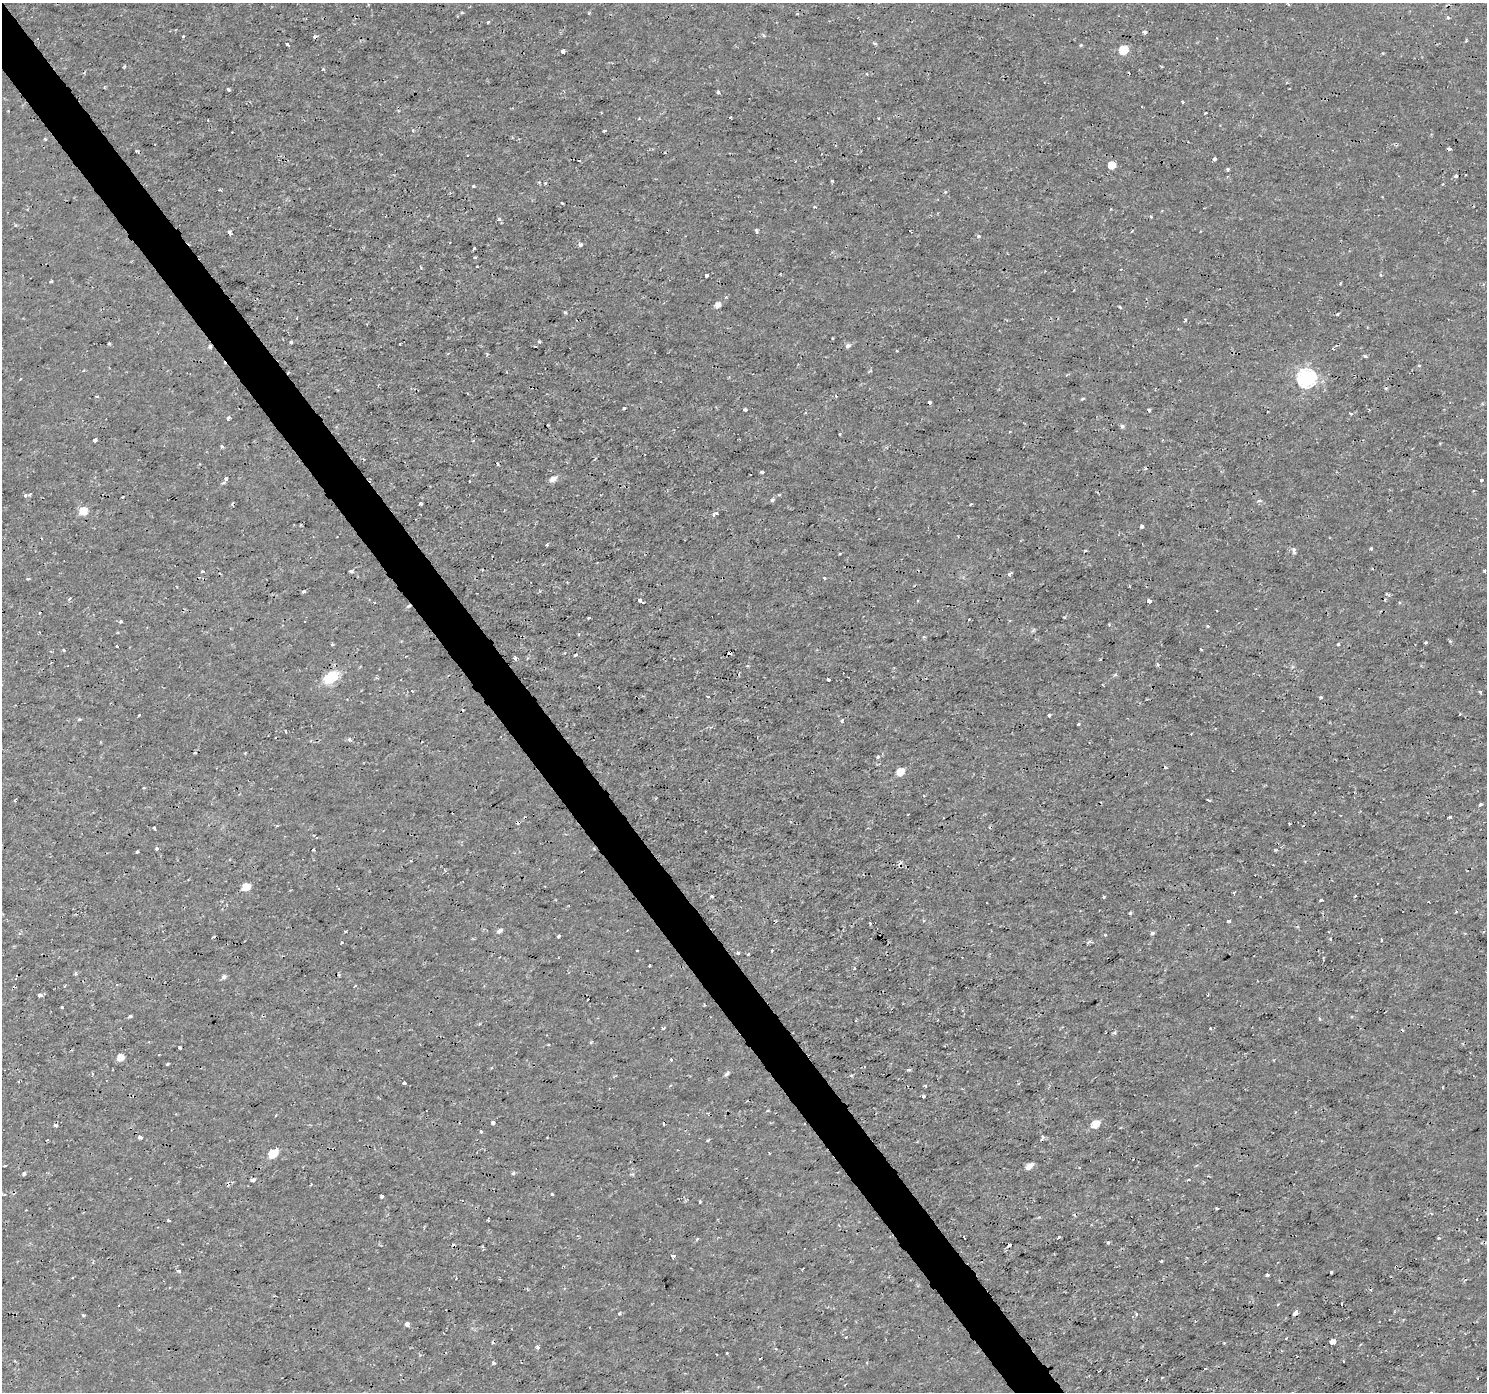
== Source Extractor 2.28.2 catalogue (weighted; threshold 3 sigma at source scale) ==
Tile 11 of 4 x 4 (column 3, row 3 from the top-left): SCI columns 2975-4459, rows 1578-2967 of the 5945 x 5874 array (HDU 1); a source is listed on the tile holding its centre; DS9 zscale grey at full resolution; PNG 1489 x 1394 px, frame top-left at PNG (2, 3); no overlay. Shown black and unused: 3% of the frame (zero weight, under 2 of 3 exposures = <1% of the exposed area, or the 3 px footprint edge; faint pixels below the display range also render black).
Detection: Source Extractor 2.28.2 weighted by HDU 2 'WHT'; one run over the whole footprint, this tile lists its part. Background 4.34e-04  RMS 0.0011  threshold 0.00505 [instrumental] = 3 sigma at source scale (4.5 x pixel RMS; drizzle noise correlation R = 1.50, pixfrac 1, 0.0396/0.0396 arcsec/px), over >= 5 px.
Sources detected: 271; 30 cosmic-ray / hot-pixel residue — not listed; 1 inside a brighter listed object's ellipse — not listed separately; the other 240 listed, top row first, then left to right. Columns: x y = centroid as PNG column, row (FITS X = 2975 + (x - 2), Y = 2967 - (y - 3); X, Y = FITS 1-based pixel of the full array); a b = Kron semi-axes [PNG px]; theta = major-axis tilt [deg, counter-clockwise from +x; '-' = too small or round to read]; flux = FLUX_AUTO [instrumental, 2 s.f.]
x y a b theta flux
1288 4 3 3 - 0.13
797 14 4 3 - 0.088
1448 17 4 4 - 0.17
488 22 3 3 - 0.34
1145 32 4 3 - 0.56
183 36 3 2 - 0.12
1466 40 4 3 - 0.1
874 43 5 4 - 0.14
287 44 3 3 - 0.29
1081 45 4 4 - 0.1
1123 50 6 6 - 4.2
563 51 4 4 - 1
1383 53 3 3 - 0.089
125 66 4 3 - 0.13
323 69 4 4 - 0.14
867 74 4 3 - 0.16
228 89 3 3 - 0.36
718 92 3 3 - 0.32
1183 102 3 3 - 0.43
1205 113 3 3 - 0.14
413 130 4 3 - 0.13
604 131 3 3 - 0.2
45 139 3 3 - 0.18
1449 149 4 3 - 0.2
1214 159 3 3 - 0.43
579 161 3 2 - 0.1
1112 165 5 5 - 1.6
1228 169 4 3 - 0.19
1465 175 2 2 - 0.11
1456 176 4 3 - 0.45
832 180 3 3 - 0.18
545 183 3 3 - 0.16
474 186 3 3 - 0.3
945 192 5 4 - 0.12
562 203 3 3 - 0.14
1150 216 3 3 - 0.14
499 219 3 3 - 1.1
756 231 5 3 - 0.32
1132 231 4 2 - 0.11
229 232 5 4 - 0.6
978 236 4 4 - 0.22
450 242 2 2 - 0.072
580 245 5 4 - 0.39
474 248 3 3 - 0.4
474 257 3 3 - 0.28
1121 269 2 2 - 0.14
706 275 3 3 - 0.26
51 281 3 3 - 0.42
718 305 5 5 - 0.65
1120 307 4 2 - 0.23
565 312 5 3 - 0.13
1337 314 4 3 - 0.18
1185 320 3 3 - 0.19
539 341 3 3 - 0.17
291 342 3 3 - 0.25
109 344 3 3 - 0.27
847 346 6 6 - 0.28
210 347 4 4 - 0.34
1365 356 5 4 - 0.15
1419 365 4 3 - 0.12
83 371 4 3 - 0.11
1307 378 8 8 - 31
97 396 4 2 - 0.14
836 396 4 3 - 0.11
1082 399 4 3 - 0.14
929 402 4 3 - 0.3
624 408 3 3 - 0.14
745 409 3 3 - 0.51
1149 410 4 3 - 0.32
1351 414 4 3 - 0.18
228 418 5 3 - 0.19
1122 426 5 5 - 0.23
840 434 3 3 - 0.15
95 440 4 3 - 0.67
1163 440 3 2 - 0.11
222 447 4 3 - 0.21
1146 468 3 3 - 0.17
762 472 3 3 - 0.29
226 479 4 4 - 0.5
553 479 9 6 26 0.59
1481 480 3 3 - 0.23
469 481 3 2 - 0.19
25 496 5 4 - 0.21
122 497 2 2 - 0.089
772 500 5 4 - 0.2
1259 501 6 4 -5 0.23
421 504 4 3 - 0.17
971 504 2 2 - 0.11
83 511 8 6 33 1.5
715 514 8 3 34 0.32
1142 526 4 3 - 0.47
547 545 3 3 - 0.17
1371 548 3 3 - 0.39
1085 550 3 2 - 0.12
1294 550 7 3 -82 0.37
482 570 2 2 - 0.1
1484 570 3 3 - 0.19
202 571 3 3 - 0.17
351 571 4 3 - 0.19
1010 574 7 4 38 0.19
824 578 4 3 - 0.14
28 579 4 2 - 0.18
304 592 3 3 - 0.3
70 599 4 3 - 0.22
640 600 4 3 - 0.73
1149 601 4 3 - 0.61
374 602 3 2 - 0.078
643 603 3 2 - 0.083
409 606 5 4 - 0.17
589 618 3 2 - 0.23
969 620 3 2 - 0.13
121 622 3 3 - 0.49
1208 626 3 2 - 0.21
40 632 3 2 - 0.08
924 637 4 4 - 0.16
1426 642 3 3 - 0.19
332 644 3 3 - 0.16
1338 644 4 3 - 0.11
117 646 4 3 - 0.76
1201 649 3 2 - 0.17
63 650 3 3 - 0.16
51 651 3 3 - 0.17
575 655 4 2 - 0.17
516 658 3 3 - 0.69
1100 659 3 2 - 0.12
331 677 8 6 33 9.8
829 680 3 3 - 0.57
412 691 3 2 - 0.082
1480 692 3 3 - 0.21
708 697 3 2 - 0.11
1321 697 4 3 - 0.17
1460 714 3 2 - 0.1
139 715 3 2 - 0.18
1049 715 3 3 - 0.18
79 719 5 3 - 0.17
842 721 4 3 - 0.2
1078 724 3 3 - 0.46
286 731 3 2 - 0.16
350 740 5 4 - 0.24
878 757 5 4 - 0.14
900 772 6 5 - 1.4
144 788 3 3 - 0.12
1208 800 3 2 - 0.17
1481 804 4 3 - 0.36
1450 817 3 3 - 0.17
154 828 4 3 - 0.4
157 849 3 3 - 0.33
313 849 3 2 - 0.18
137 852 3 3 - 0.2
411 861 3 2 - 0.099
445 870 4 3 - 0.12
246 887 6 6 - 1.7
1234 893 3 3 - 0.44
1355 896 3 3 - 0.16
712 897 3 3 - 0.92
1104 897 3 3 - 0.13
1321 900 3 3 - 1
1130 913 4 4 - 0.14
1228 921 4 3 - 0.14
500 931 7 4 31 0.35
1152 933 5 4 - 0.19
1106 935 3 3 - 0.11
558 936 3 3 - 0.42
1330 939 3 3 - 0.25
1381 940 3 3 - 0.22
342 942 3 3 - 0.22
637 950 3 2 - 0.15
772 950 2 2 - 0.11
738 953 3 3 - 0.24
748 954 3 2 - 0.11
649 966 3 2 - 0.1
855 968 4 2 - 0.089
75 973 5 4 - 0.17
224 977 6 5 - 0.29
355 986 3 3 - 0.11
40 995 4 4 - 0.39
1208 995 3 2 - 0.11
705 1005 3 2 - 0.086
62 1007 3 3 - 0.27
130 1016 4 3 - 0.38
1320 1018 3 3 - 0.3
663 1028 4 3 - 0.17
1210 1028 3 2 - 0.092
1114 1033 3 3 - 0.29
591 1042 4 3 - 0.12
180 1048 4 3 - 0.67
120 1057 6 5 - 1.2
671 1059 3 3 - 0.51
167 1064 4 3 - 0.12
909 1070 5 3 - 0.18
726 1074 8 4 46 0.25
404 1083 3 3 - 0.47
670 1086 4 3 - 0.14
923 1096 3 3 - 0.24
276 1115 3 2 - 0.091
493 1122 3 3 - 0.39
1095 1124 7 5 33 1.6
56 1125 3 3 - 0.39
480 1131 3 3 - 0.55
140 1137 4 3 - 0.64
1042 1137 5 4 - 0.26
708 1140 4 3 - 0.15
272 1154 6 6 - 2.3
1029 1166 8 5 37 0.69
24 1173 4 4 - 0.32
513 1173 4 4 - 0.22
253 1180 4 3 - 0.52
1188 1180 4 3 - 0.087
311 1184 3 2 - 0.08
552 1194 3 3 - 0.23
382 1196 3 3 - 0.47
700 1202 3 3 - 0.2
1217 1208 3 2 - 0.13
168 1220 4 3 - 0.12
1059 1237 4 3 - 0.39
1439 1238 3 3 - 0.36
697 1239 6 3 54 0.13
1108 1242 4 4 - 0.15
1010 1245 6 3 34 0.85
672 1256 5 4 - 0.17
1161 1261 3 3 - 0.19
179 1271 4 4 - 0.27
1331 1272 3 3 - 0.25
1267 1275 3 3 - 0.4
1278 1304 4 3 - 0.15
1296 1312 5 3 - 0.66
619 1313 3 3 - 0.21
1136 1314 4 3 - 0.16
83 1315 4 3 - 0.17
407 1324 4 4 - 0.56
846 1337 2 2 - 0.12
1286 1338 3 3 - 0.26
1333 1342 5 4 - 1.7
1224 1343 3 3 - 0.09
537 1347 3 3 - 0.82
775 1348 3 3 - 0.31
726 1353 3 2 - 0.093
1344 1361 3 2 - 0.086
493 1363 4 4 - 0.15
1162 1377 3 2 - 0.12
Overlapping masked pixels (flux is a lower limit): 3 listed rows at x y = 210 347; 409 606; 1010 1245
Unlisted compact peaks at least as high as the median listed source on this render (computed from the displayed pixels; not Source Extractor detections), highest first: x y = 1275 850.